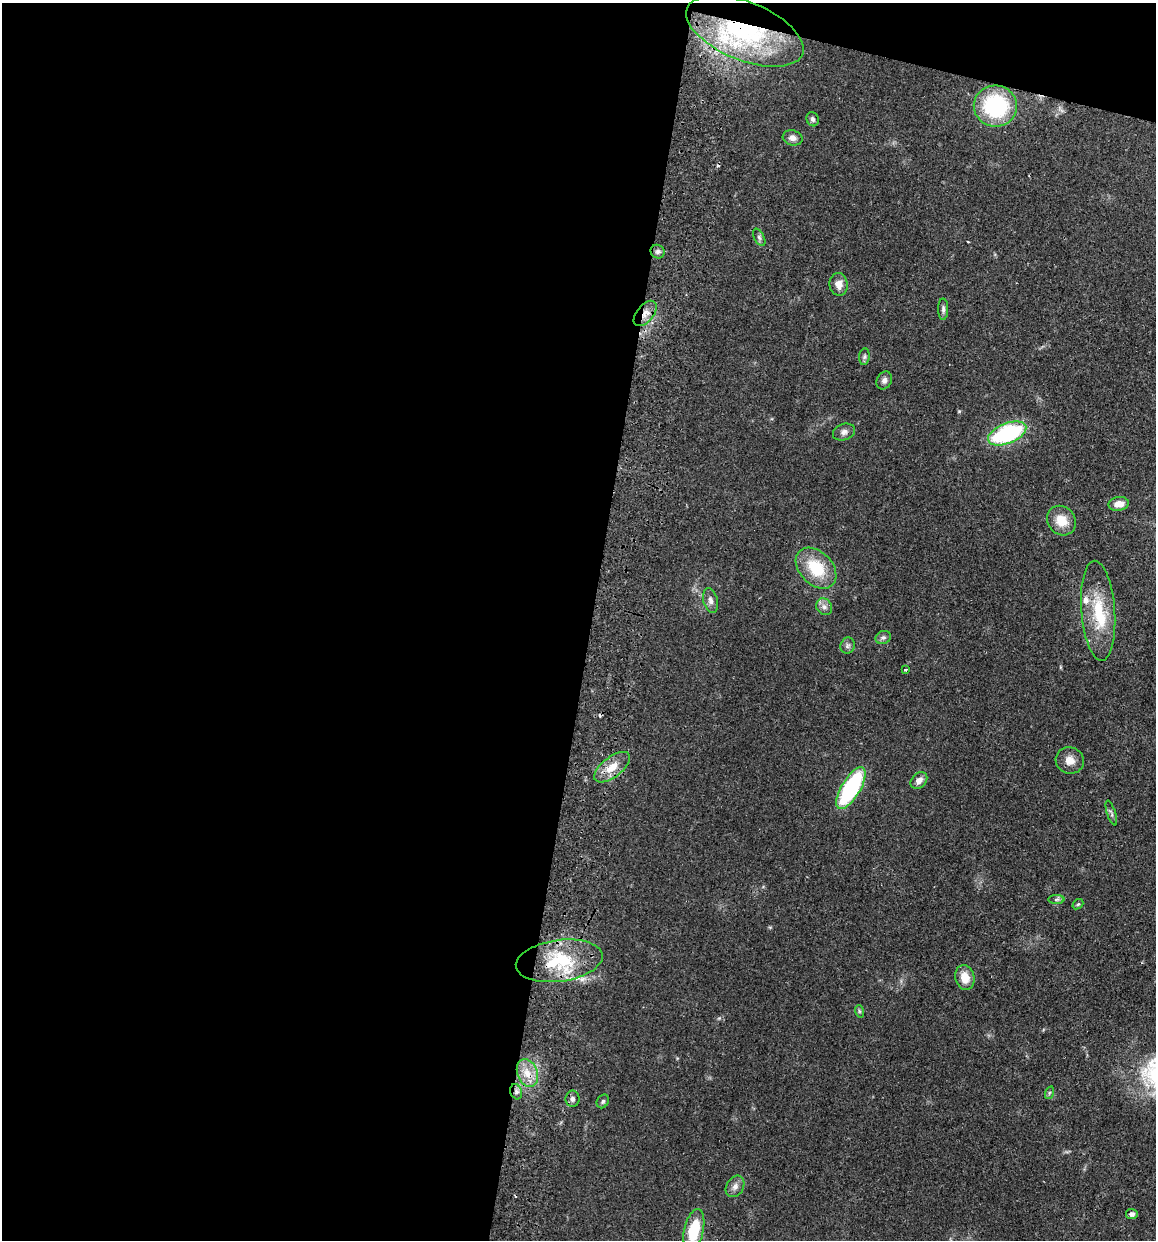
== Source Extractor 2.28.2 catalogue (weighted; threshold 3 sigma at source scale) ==
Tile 1 of 4 x 4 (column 1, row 1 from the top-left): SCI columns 175-1328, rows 3730-4967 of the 5081 x 4981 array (HDU 1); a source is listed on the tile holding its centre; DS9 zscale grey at full resolution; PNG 1158 x 1242 px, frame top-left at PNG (2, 3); each listed source drawn as its Kron ellipse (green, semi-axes under 4 px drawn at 4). Shown black and unused: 53% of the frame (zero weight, under 2 of 3 exposures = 3% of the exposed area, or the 3 px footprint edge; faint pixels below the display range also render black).
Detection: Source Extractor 2.28.2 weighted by HDU 2 'WHT'; one run over the whole footprint, this tile lists its part. Background 0.0478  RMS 0.0068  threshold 0.0307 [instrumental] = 3 sigma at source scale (4.5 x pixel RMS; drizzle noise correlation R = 1.50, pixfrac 1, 0.05/0.05 arcsec/px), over >= 5 px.
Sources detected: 45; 1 inside a brighter object's white glare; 2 cosmic-ray / hot-pixel residue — neither listed nor drawn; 2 inside a brighter listed object's ellipse — not listed separately; the other 40 listed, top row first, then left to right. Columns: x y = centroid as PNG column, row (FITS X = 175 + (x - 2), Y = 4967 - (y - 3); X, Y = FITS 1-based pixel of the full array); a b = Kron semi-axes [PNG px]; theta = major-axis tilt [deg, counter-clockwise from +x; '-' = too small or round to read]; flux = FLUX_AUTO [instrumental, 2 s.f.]
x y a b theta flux
745 31 62 29 -22 110
995 106 22 20 -7 64
813 119 7 6 - 1.8
793 138 10 7 -15 3.4
759 237 9 5 -63 1.7
658 252 7 6 - 2.2
839 284 11 9 -82 5.9
943 309 11 5 -90 1.9
645 313 15 8 50 6.5
864 357 8 5 84 1.6
884 380 9 7 64 2.6
844 432 11 8 20 3.2
1007 433 20 10 22 79
1119 504 10 7 11 6.2
1061 521 15 13 -50 11
816 568 24 16 -45 26
710 600 13 7 -75 3
824 607 9 7 -56 2.9
1098 611 50 17 -86 30
883 638 8 6 23 1.9
848 646 8 7 - 2
905 670 3 3 - 1.4
1070 760 14 13 - 6.5
612 767 21 10 38 11
919 780 9 7 46 4.3
851 788 24 9 59 73
1111 813 13 4 -72 1.6
1056 899 8 4 0 1.5
1078 904 6 4 40 0.92
559 961 44 21 8 42
965 977 12 9 -76 9.9
859 1011 6 4 -71 0.94
527 1073 14 10 -70 9
516 1092 8 5 -71 2.1
1049 1093 6 4 71 1.1
573 1099 8 7 - 2.3
603 1101 7 5 58 1.3
735 1186 11 8 59 3.6
1132 1214 6 5 - 2.4
694 1230 22 9 78 27
Overlapping masked pixels (flux is a lower limit): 4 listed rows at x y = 745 31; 645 313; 559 961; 516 1092
Isophote crosses this tile's border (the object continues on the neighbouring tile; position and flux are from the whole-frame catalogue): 1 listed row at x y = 694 1230